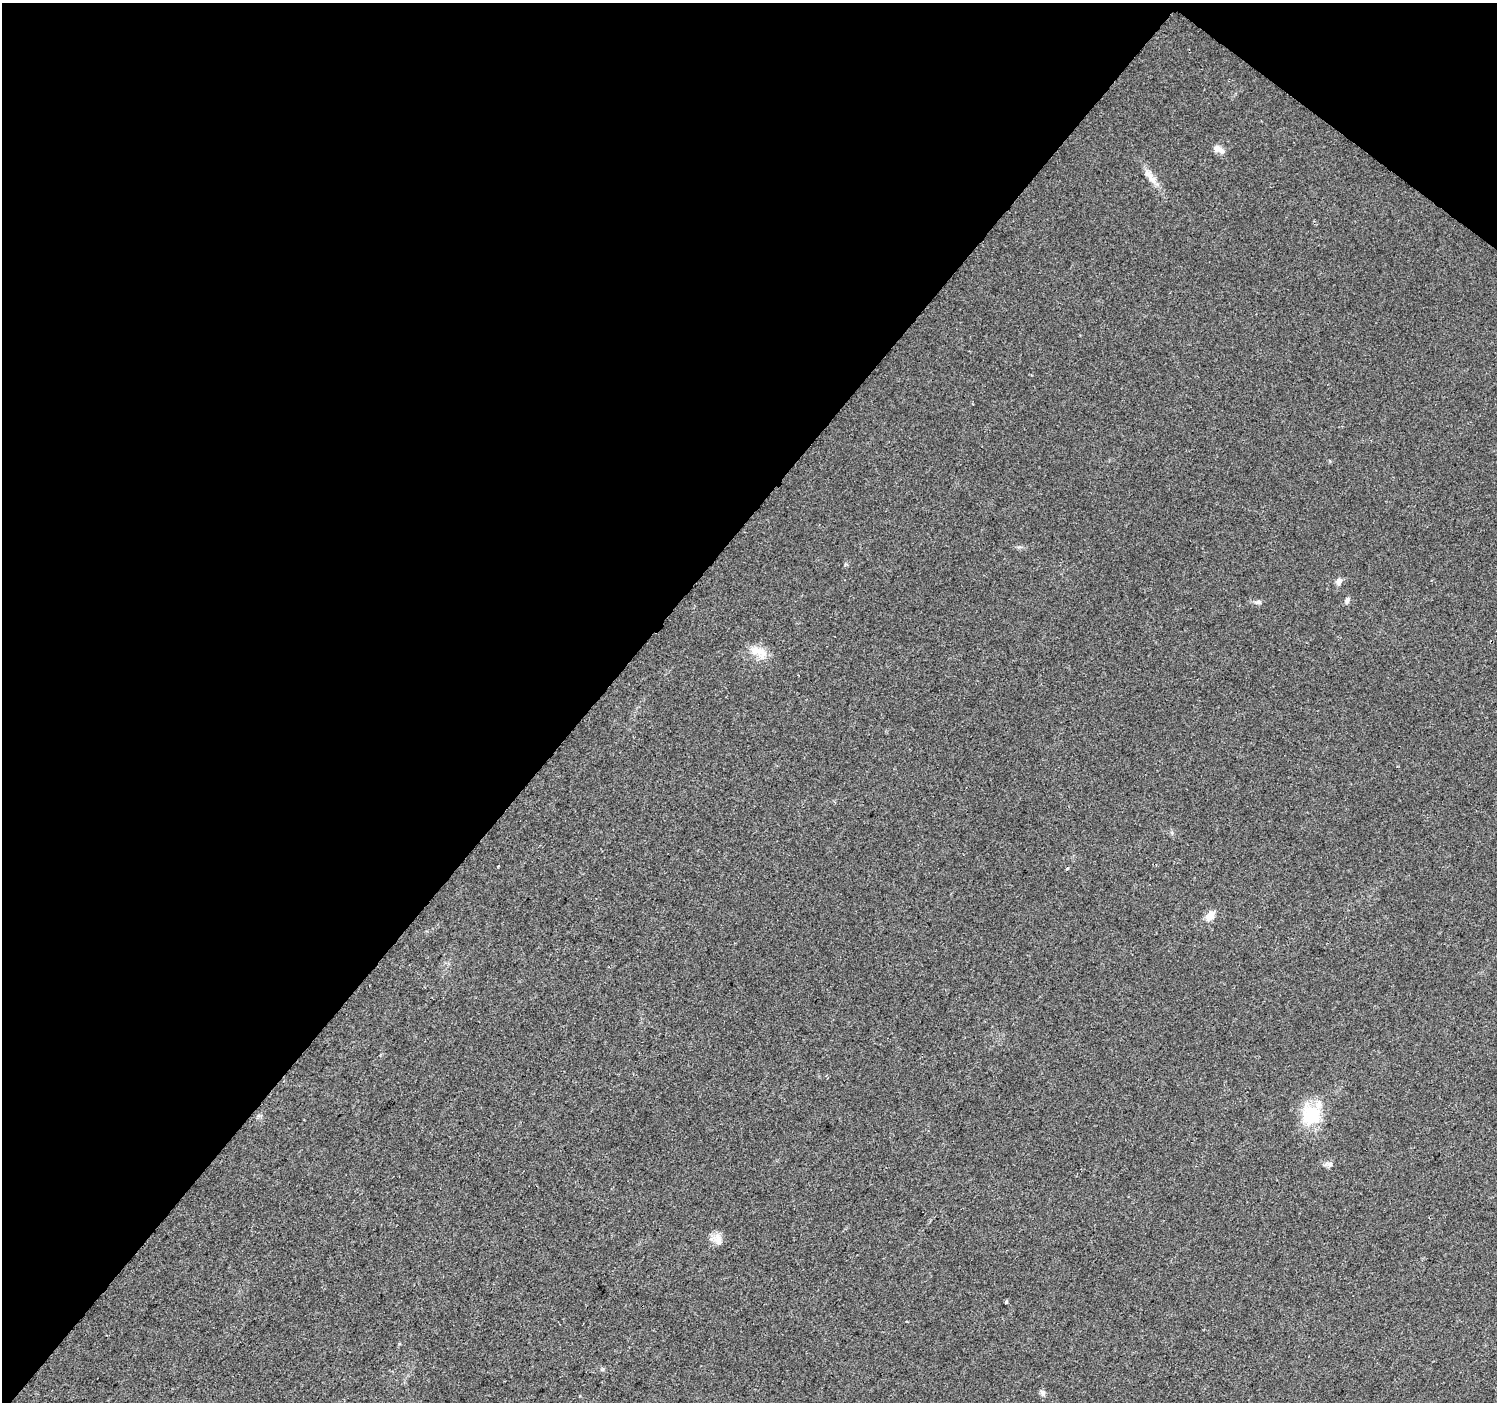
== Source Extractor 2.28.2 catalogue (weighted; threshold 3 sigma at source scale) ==
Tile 2 of 4 x 4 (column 2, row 1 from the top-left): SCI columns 1504-2998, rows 4444-5843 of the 5988 x 6020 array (HDU 1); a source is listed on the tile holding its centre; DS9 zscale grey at full resolution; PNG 1499 x 1404 px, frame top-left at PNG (2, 3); no overlay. Shown black and unused: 42% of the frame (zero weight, under 2 of 3 exposures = <1% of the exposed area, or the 3 px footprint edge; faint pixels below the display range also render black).
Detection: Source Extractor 2.28.2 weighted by HDU 2 'WHT'; one run over the whole footprint, this tile lists its part. Background 0.0475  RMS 0.0062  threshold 0.0279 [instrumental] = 3 sigma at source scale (4.5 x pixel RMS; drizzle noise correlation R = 1.50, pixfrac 1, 0.0396/0.0396 arcsec/px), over >= 5 px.
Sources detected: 13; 1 cosmic-ray / hot-pixel residue — not listed; the other 12 listed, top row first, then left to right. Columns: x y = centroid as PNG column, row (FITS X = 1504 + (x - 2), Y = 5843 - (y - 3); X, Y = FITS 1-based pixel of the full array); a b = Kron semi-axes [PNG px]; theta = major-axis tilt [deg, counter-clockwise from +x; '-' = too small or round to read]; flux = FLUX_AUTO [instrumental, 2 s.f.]
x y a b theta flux
1221 150 16 9 -39 4
1150 176 27 8 -55 6.8
1339 581 9 7 64 2.7
1347 600 9 5 68 1.6
1258 602 10 6 7 1.7
761 651 20 11 -18 8.5
1210 916 12 9 53 5.5
1311 1115 27 25 65 24
1330 1164 8 7 - 2.2
718 1239 16 10 -64 5.1
1006 1302 4 3 - 1.9
1043 1393 9 6 -64 1.8